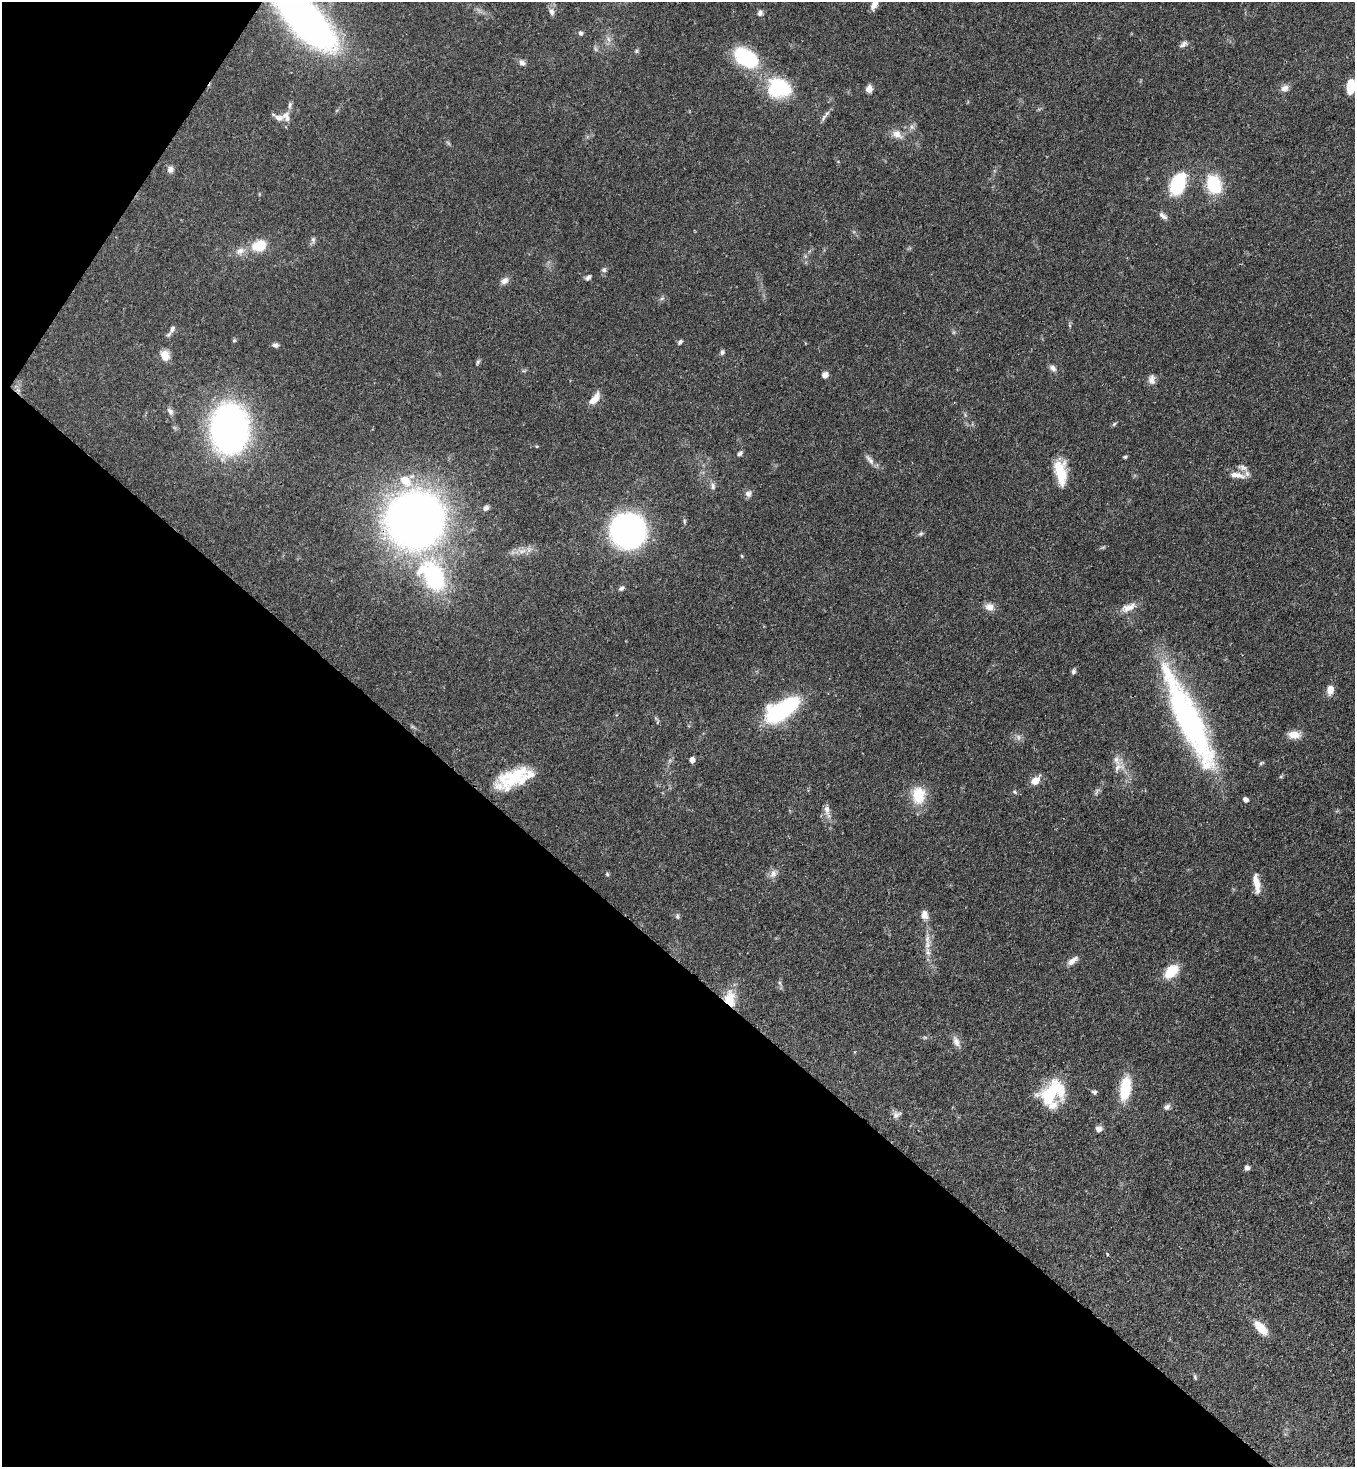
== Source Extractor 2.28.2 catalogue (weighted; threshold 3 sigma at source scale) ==
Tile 9 of 4 x 4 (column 1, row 3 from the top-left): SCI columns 364-1716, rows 1526-2990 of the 5999 x 5977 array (HDU 1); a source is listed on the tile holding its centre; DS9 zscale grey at full resolution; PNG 1357 x 1469 px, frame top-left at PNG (2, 2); no overlay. Shown black and unused: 37% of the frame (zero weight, under 3 of 4 exposures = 7% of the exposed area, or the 3 px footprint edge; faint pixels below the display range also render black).
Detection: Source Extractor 2.28.2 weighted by HDU 2 'WHT'; one run over the whole footprint, this tile lists its part. Background 0.071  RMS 0.0036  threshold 0.0162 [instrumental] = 3 sigma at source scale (4.5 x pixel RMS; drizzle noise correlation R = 1.50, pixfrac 1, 0.05/0.05 arcsec/px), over >= 5 px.
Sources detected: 109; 2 too faint to see at this stretch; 1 inside a brighter object's white glare — not listed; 6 inside a brighter listed object's ellipse — not listed separately; the other 100 listed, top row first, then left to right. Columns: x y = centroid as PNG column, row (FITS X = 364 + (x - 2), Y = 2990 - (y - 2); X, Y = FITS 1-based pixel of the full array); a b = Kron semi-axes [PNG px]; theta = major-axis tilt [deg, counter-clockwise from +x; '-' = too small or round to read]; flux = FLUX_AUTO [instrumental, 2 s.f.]
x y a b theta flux
874 4 13 7 63 2.8
552 12 11 7 -77 1.6
760 13 8 6 79 1.2
305 19 50 20 -49 240
580 33 6 5 - 0.84
608 39 7 4 -71 0.93
1183 44 11 6 32 1.3
636 51 5 5 - 0.56
746 58 30 18 -34 24
522 63 8 6 -39 1.4
1351 86 13 8 85 8
1285 88 10 8 23 1.9
869 89 8 7 - 2.2
779 90 28 17 27 19
290 105 10 5 79 0.97
824 117 12 5 64 1.2
279 118 13 8 0 2.3
912 127 7 6 - 1.1
897 134 15 11 -39 3.2
170 169 9 8 - 1.5
1177 184 17 10 68 33
1214 184 21 14 -73 17
1163 216 13 6 -38 1.4
313 240 9 6 -84 0.92
259 246 18 13 20 8
240 251 14 10 25 2.8
604 270 7 6 - 0.79
588 277 7 5 49 1
504 281 11 8 34 1.8
662 298 6 4 19 0.62
172 329 9 6 73 1.4
234 340 5 5 - 0.47
680 342 7 4 47 0.82
275 345 8 5 -10 1.1
722 352 7 6 - 0.82
165 355 12 10 -72 3.6
478 362 8 5 61 0.62
1053 368 10 7 -37 1.4
825 375 6 5 - 2.4
1151 380 12 9 -82 1.9
595 398 17 7 51 3.4
170 411 12 7 -52 1.4
1114 424 7 4 45 0.53
229 429 32 23 90 210
740 453 7 5 46 0.91
1125 457 5 4 - 0.5
870 460 17 6 -52 1.8
1243 468 12 8 -14 1.9
1061 474 30 13 -75 10
1239 475 19 9 -11 3.3
405 481 15 11 -43 6.5
713 486 10 6 -88 1.2
748 494 10 8 68 1.6
486 508 8 6 30 1.2
415 520 35 34 - 410
628 531 23 23 - 130
921 534 7 5 42 0.69
522 551 13 7 12 2.7
742 556 5 3 - 0.31
434 577 37 22 -74 37
621 588 8 5 45 0.83
989 607 12 10 -22 2.5
1128 607 23 9 23 3.8
1073 671 7 5 71 0.92
1330 690 10 7 78 3.1
781 710 30 13 32 50
1188 719 124 25 -65 91
658 722 6 3 69 0.42
1294 735 16 9 -3 3.5
692 760 5 4 - 2.5
1261 763 6 4 44 0.49
1118 767 17 9 21 2.9
514 777 46 19 29 18
1035 780 14 9 44 3.1
1014 792 7 4 -21 0.59
918 795 22 17 89 9.6
1245 800 5 4 - 1.7
827 810 18 6 -77 2.3
607 874 5 5 - 0.48
773 874 12 9 71 2
1256 883 24 7 -80 4.4
924 915 10 8 -78 2.5
677 916 8 5 -84 0.68
927 945 12 8 84 2.6
1072 961 15 6 39 2.2
1171 971 17 11 46 8.1
780 983 7 4 -71 0.63
730 998 21 13 -83 7.2
925 1037 6 4 18 0.5
956 1041 15 8 -71 2.1
1125 1089 27 11 81 13
1094 1092 7 5 -16 0.8
1052 1093 32 23 54 20
1167 1107 8 7 - 1.2
896 1115 13 8 22 1.5
1099 1129 8 7 - 1.5
1247 1168 5 5 - 1.3
1107 1254 4 3 - 0.36
1261 1328 20 9 -46 5.7
1195 1377 7 4 -66 0.52
Overlapping masked pixels (flux is a lower limit): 3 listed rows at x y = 305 19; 415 520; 730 998
Isophote crosses this tile's border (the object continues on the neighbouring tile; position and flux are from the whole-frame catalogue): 3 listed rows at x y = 874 4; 305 19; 1351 86